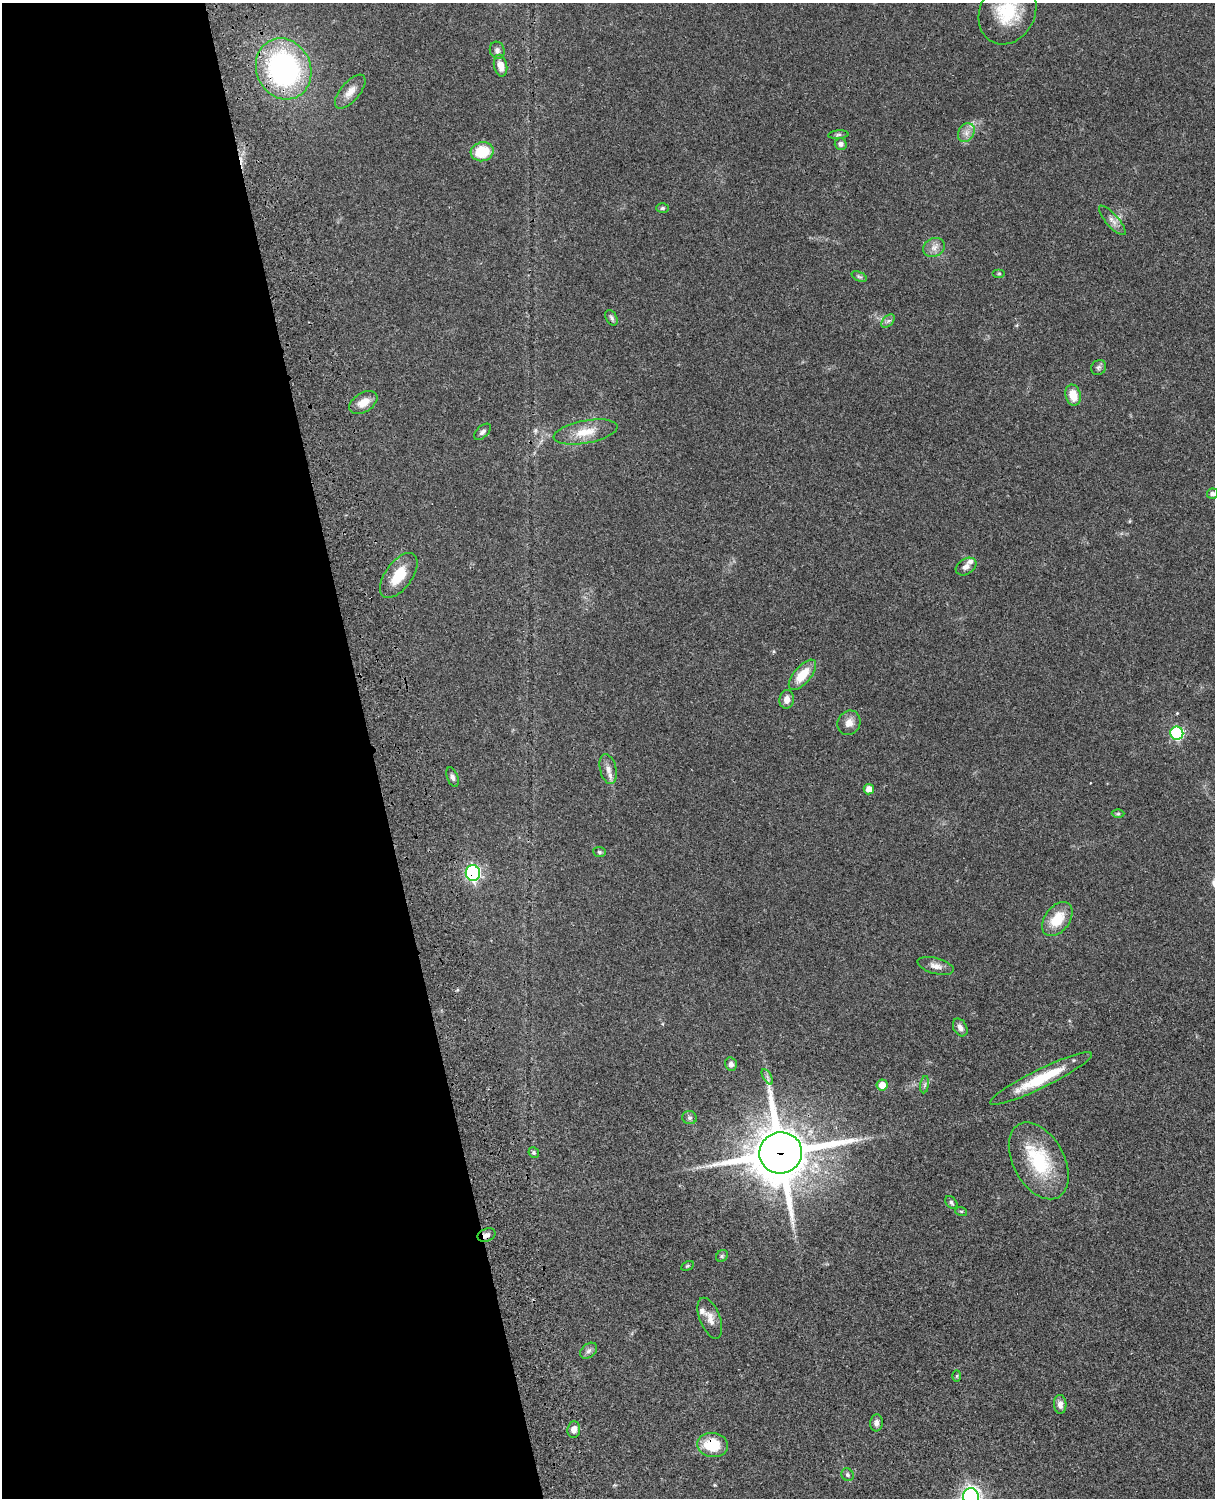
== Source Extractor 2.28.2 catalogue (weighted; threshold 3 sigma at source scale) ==
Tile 5 of 4 x 3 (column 1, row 2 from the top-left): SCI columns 120-1332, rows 1771-3266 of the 5089 x 4925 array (HDU 1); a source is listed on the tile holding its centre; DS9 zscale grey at full resolution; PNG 1217 x 1500 px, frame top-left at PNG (2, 3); each listed source drawn as its Kron ellipse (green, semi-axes under 4 px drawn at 4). Shown black and unused: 31% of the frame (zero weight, under 3 of 4 exposures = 6% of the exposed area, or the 3 px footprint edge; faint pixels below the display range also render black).
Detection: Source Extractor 2.28.2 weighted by HDU 2 'WHT'; one run over the whole footprint, this tile lists its part. Background 0.0807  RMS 0.0059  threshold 0.0267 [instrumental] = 3 sigma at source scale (4.5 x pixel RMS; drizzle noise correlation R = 1.50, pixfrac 1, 0.05/0.05 arcsec/px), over >= 5 px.
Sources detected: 62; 2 inside a brighter listed object's ellipse — not listed separately; the other 60 listed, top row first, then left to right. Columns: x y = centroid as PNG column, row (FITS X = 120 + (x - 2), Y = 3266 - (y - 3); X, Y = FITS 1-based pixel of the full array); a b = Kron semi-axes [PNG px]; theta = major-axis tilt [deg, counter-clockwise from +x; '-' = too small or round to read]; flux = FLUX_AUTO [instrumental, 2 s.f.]
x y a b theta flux
1008 12 34 27 62 30
497 50 9 7 -74 2
500 66 11 6 -78 5.6
284 69 31 27 -66 120
350 92 21 9 50 5.8
966 133 10 8 60 3.5
838 135 10 4 5 1.1
841 144 6 5 - 2
482 152 11 9 15 18
662 208 6 5 - 0.98
1112 220 19 6 -48 3.9
934 247 11 9 27 3.8
999 273 6 4 0 0.74
859 276 8 4 -23 0.99
611 318 8 5 -59 1.3
888 321 8 5 44 1.5
1099 367 8 7 - 1.6
1073 395 11 7 -75 8.9
363 402 15 9 32 6.7
482 432 10 5 43 1.9
585 432 32 11 11 11
1213 494 5 5 - 1.8
966 566 11 7 32 2.9
399 575 26 13 54 15
802 675 18 8 50 12
787 699 9 7 82 3.8
849 723 13 11 61 4.4
1177 733 7 6 - 56
608 769 15 8 -77 4.2
453 777 10 5 -69 1.7
869 789 5 5 - 4.5
1118 814 6 4 0 0.83
599 852 6 5 - 0.92
473 873 8 7 - 110
1057 919 19 12 53 15
936 966 18 8 -16 4.3
960 1027 9 6 -61 2.7
731 1064 7 6 - 2.1
767 1077 9 3 -59 1.3
1041 1079 56 9 26 26
882 1085 6 5 - 7.3
925 1085 9 4 82 1.2
689 1118 7 6 - 1.5
534 1153 5 5 - 1.1
781 1153 21 20 - 3100
1039 1161 41 25 -61 40
951 1203 7 5 -50 1.2
961 1211 6 4 -18 0.72
487 1235 9 6 24 2.4
722 1256 6 5 - 1
687 1266 7 4 27 0.73
710 1318 21 10 -68 5.4
589 1351 9 6 40 2
957 1376 6 4 89 0.67
1060 1404 9 6 -85 2.8
876 1423 8 6 84 2.2
574 1429 8 6 83 3.4
713 1445 15 12 -7 19
848 1475 6 5 - 1.3
971 1497 8 8 - 260
Overlapping masked pixels (flux is a lower limit): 5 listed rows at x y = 284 69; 473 873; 781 1153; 487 1235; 713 1445
Isophote crosses this tile's border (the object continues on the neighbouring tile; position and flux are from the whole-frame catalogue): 3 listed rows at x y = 1008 12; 1213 494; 971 1497